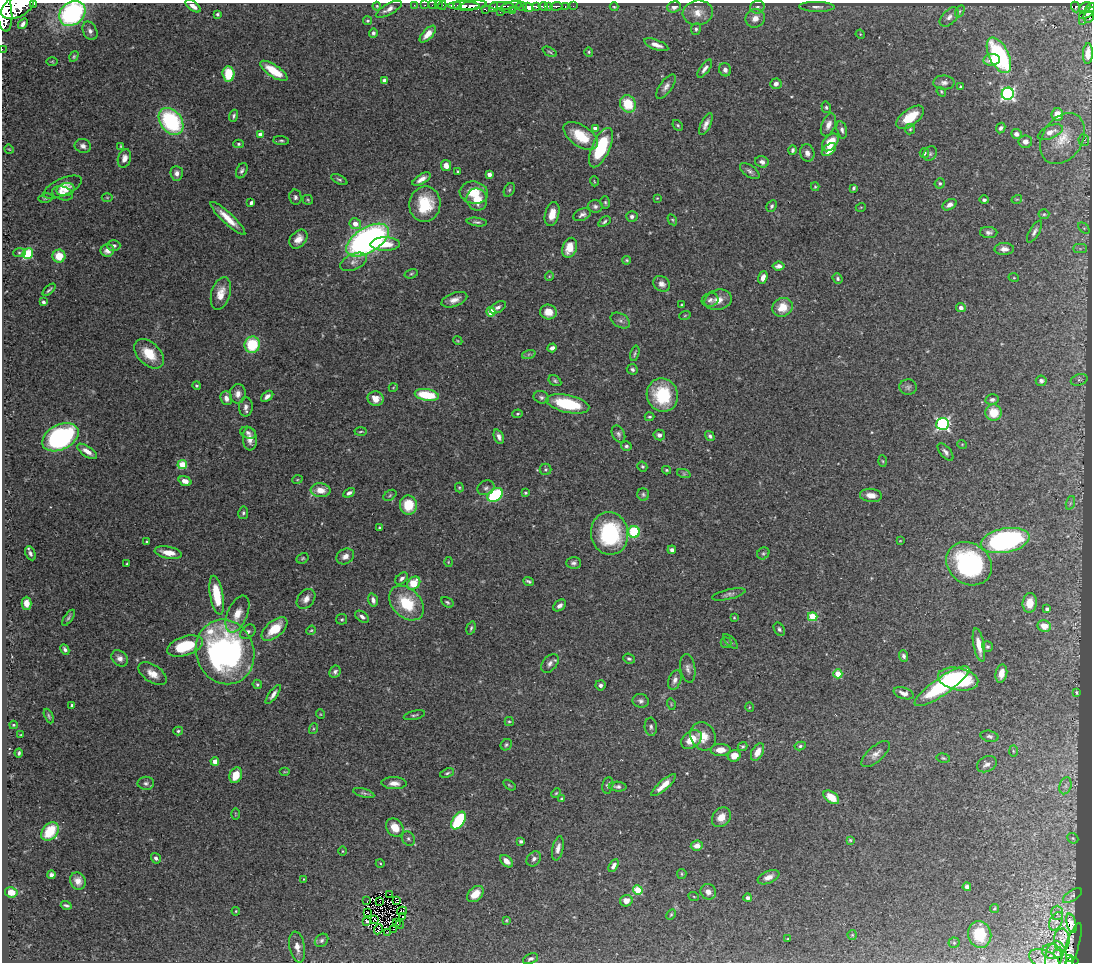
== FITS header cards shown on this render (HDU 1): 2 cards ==
NAXIS1  =                 1090
NAXIS2  =                  960

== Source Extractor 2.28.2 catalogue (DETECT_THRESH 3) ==
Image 1090 x 960 px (HDU 1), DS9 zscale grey, 1 PNG px = 1 image px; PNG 1094 x 964 px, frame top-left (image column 1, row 960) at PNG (2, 3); each listed source drawn as its Kron ellipse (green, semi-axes under 4 px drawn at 4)
Background 0.715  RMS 0.027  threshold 0.0813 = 3 sigma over >= 5 px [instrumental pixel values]
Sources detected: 420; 3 with non-positive FLUX_AUTO (blend fragments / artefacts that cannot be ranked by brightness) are neither listed nor drawn; the other 417 listed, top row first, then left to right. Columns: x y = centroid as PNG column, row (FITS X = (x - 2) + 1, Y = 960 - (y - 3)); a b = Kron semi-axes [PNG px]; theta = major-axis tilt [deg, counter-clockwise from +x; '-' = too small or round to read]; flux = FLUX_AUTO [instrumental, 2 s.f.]
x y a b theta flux
34 4 3 2 - 110
414 5 2 2 - 10
425 5 3 2 - 2.6
432 5 2 2 - 11
438 5 2 2 - 17
442 5 5 3 - 37
193 6 9 4 -36 11
377 6 4 3 - 1.8
458 6 4 3 - 220
464 6 16 4 -1 1200
472 6 14 4 9 1200
502 6 12 2 0 310
522 6 5 3 - 610
536 6 4 3 - 460
543 6 5 3 - 550
548 6 3 3 - 240
556 6 6 3 2 240
573 6 2 2 - 13
17 7 17 10 27 5000
494 7 5 2 - 110
511 7 11 5 16 450
528 7 5 4 - 960
565 7 3 3 - 97
614 7 4 3 - 1.8
674 7 7 5 20 9.3
757 7 7 6 - 5.5
817 7 18 5 -2 7.9
1076 7 5 4 - 150
1085 8 6 5 - 330
1090 8 5 3 - 290
389 9 14 5 29 10
485 9 4 3 - 68
512 11 3 2 - 180
960 11 6 4 60 2.7
4 12 20 7 -84 5000
500 12 2 2 - 19
72 13 14 11 39 300
698 13 15 12 8 22
1088 13 9 3 29 280
217 14 4 4 - 3
949 17 11 7 46 9.1
1089 17 6 5 - 310
755 18 10 9 - 15
368 21 4 4 - 2.8
1083 22 2 2 - 6.7
23 24 6 4 52 6.7
696 29 6 5 - 3.6
90 31 10 6 -64 7.9
373 33 5 4 - 4.3
428 34 10 5 47 14
860 34 5 4 - 1.8
656 45 13 5 -21 13
2 49 2 2 - 4.7
550 52 8 4 -28 2.9
589 52 5 4 - 2.3
1088 54 10 5 87 13
999 55 19 9 -64 250
74 56 5 4 - 2.6
992 60 8 6 8 17
52 61 5 3 - 1.8
705 69 10 4 54 7.8
725 70 7 6 - 7.3
274 71 16 6 -34 46
228 74 7 6 - 60
384 80 4 4 - 6.6
944 83 10 7 -2 7.9
776 84 5 5 - 6.6
960 86 3 2 - 1.7
666 87 14 6 54 9
941 92 5 4 - 2.4
1008 94 6 6 - 360
628 104 9 7 -58 55
826 107 6 4 -75 3.3
1057 114 6 6 - 28
234 116 6 4 72 3.6
910 117 16 8 37 44
171 121 15 10 -52 200
706 124 12 5 65 9.3
678 125 6 4 -49 3
828 125 12 6 68 12
595 128 4 4 - 14
1001 128 5 4 - 5.1
910 129 5 5 - 2.8
842 130 9 5 -76 5.5
1050 132 13 6 24 13
1016 134 5 5 - 6.5
260 135 4 4 - 19
581 136 19 10 -34 60
1063 139 27 20 57 51
281 140 8 4 -5 3.3
1084 140 6 5 - 3.7
830 142 10 6 50 40
1025 142 7 6 - 8.7
238 144 5 4 - 3.1
83 146 8 7 - 8.6
121 146 3 3 - 1.8
601 148 21 9 66 110
9 149 5 3 - 1.7
793 150 5 3 - 3.8
829 150 8 5 39 21
807 153 8 7 - 9.7
924 153 5 4 - 3.4
930 154 8 6 58 4.5
124 158 9 6 72 12
762 162 7 5 -18 7
446 166 5 5 - 15
242 171 8 5 67 4.9
750 171 11 5 -36 6.1
458 172 3 3 - 2.4
177 173 7 6 - 8.9
489 174 4 4 - 8.4
339 179 9 4 -26 3.5
421 179 10 4 31 11
594 181 5 3 - 1.5
940 183 5 5 - 3.3
62 187 21 8 24 20
815 187 4 4 - 1.9
854 188 4 3 - 3.2
66 190 9 6 15 8.3
509 190 7 5 61 3.1
63 193 11 6 -18 10
474 193 14 11 -8 41
107 197 5 3 - 1.9
295 197 7 6 - 4.9
46 198 7 4 8 3.2
657 198 4 4 - 1.3
477 199 11 10 - 32
1017 199 5 3 - 1.7
308 200 5 5 - 2.5
984 200 4 4 - 4.9
605 202 6 4 -75 3.3
251 203 4 3 - 4.5
425 204 18 15 80 70
949 205 7 5 30 8.7
595 206 7 6 - 5.2
772 206 6 4 59 3.8
861 207 5 3 - 1.5
552 214 12 7 75 26
1044 214 5 5 - 2.9
582 215 9 5 24 6.1
632 217 6 5 - 5.4
228 218 23 5 -43 31
672 220 6 4 -59 2.3
477 222 10 4 -7 4.7
604 222 7 4 35 3.8
355 224 6 5 - 19
1084 228 6 4 -45 3
1034 232 12 5 60 7
989 233 8 5 -3 6.3
298 239 10 7 48 16
368 240 24 12 32 700
385 244 15 6 1 37
114 246 7 5 1 5.2
570 248 10 7 72 31
1004 249 10 6 1 10
1080 249 7 4 -1 3.9
107 250 7 6 - 9.3
19 253 6 4 4 2.5
28 253 6 5 - 110
59 256 6 6 - 33
627 260 4 3 - 2.4
353 262 14 8 25 11
778 266 6 4 7 7.6
411 274 7 4 16 2.8
549 276 5 4 - 1.9
763 278 6 4 71 8.6
1014 278 5 3 - 1.8
838 279 5 4 - 3.6
661 284 9 7 -32 9.8
49 290 8 3 42 3.6
221 293 17 9 75 23
454 300 13 6 20 13
710 300 8 7 - 6.3
718 300 14 10 14 18
43 302 4 3 - 5.7
682 305 3 2 - 2
498 307 9 5 31 6.2
782 307 10 9 - 33
961 308 5 4 - 9.5
491 312 4 4 - 44
548 312 8 7 - 18
685 315 6 3 20 1.9
620 321 10 7 -31 6.6
458 341 4 3 - 1.7
252 345 8 7 - 82
552 348 5 4 - 7.9
635 353 8 4 76 3.1
149 354 18 11 -44 44
529 354 7 4 18 3.9
632 369 6 5 - 4
1079 380 8 5 17 4.7
555 381 7 5 -30 3.5
1041 381 5 5 - 5.9
197 386 4 4 - 3.7
908 387 8 7 - 5.8
393 388 4 3 - 1.4
238 394 9 8 - 12
427 395 12 6 -9 77
662 395 17 15 -65 97
267 396 7 4 38 7.9
541 397 8 6 -20 4.8
226 398 7 5 -71 8.9
376 399 8 7 - 17
992 399 7 5 12 5
568 404 22 8 -13 99
246 407 9 7 88 8.1
994 413 8 8 - 37
518 414 5 4 - 2.5
649 417 5 3 - 2.5
942 424 6 6 - 330
361 432 6 3 3 2.1
248 433 8 5 -17 5.4
618 434 9 6 -64 5.4
659 435 6 5 - 7.5
710 436 5 4 - 4.2
60 437 19 12 27 320
499 437 8 4 -66 6.8
250 439 11 7 -85 14
962 444 5 3 - 1.5
626 446 5 5 - 4
87 451 11 5 -33 14
945 452 10 5 -49 6.3
883 461 5 3 - 2.1
182 465 5 4 - 58
642 466 5 4 - 3.3
546 469 6 5 - 3.3
666 470 4 3 - 2.4
684 474 7 4 -19 3
297 480 5 3 - 2
185 481 6 4 -20 13
459 487 5 3 - 2.4
486 488 9 7 26 5.6
320 490 10 7 -5 24
349 493 6 4 28 6.3
525 493 3 3 - 3.1
643 494 6 6 - 3.7
390 495 7 4 31 3
495 495 8 6 35 180
871 495 11 6 -6 16
1070 503 7 4 71 3.8
408 505 9 8 - 50
243 513 6 5 - 3.8
379 528 3 3 - 2.5
634 532 6 5 - 100
610 533 21 18 -81 180
900 541 3 2 - 1.2
1005 541 24 12 11 390
146 542 3 3 - 2
672 550 4 4 - 4.9
30 553 7 5 -64 5.8
168 553 14 6 -11 25
763 553 6 5 - 3.6
345 556 9 7 29 11
303 558 6 5 - 2.9
448 562 5 3 - 1.6
573 563 7 6 - 5.1
127 564 3 2 - 2.2
969 564 24 20 -35 260
402 578 7 4 43 6.1
528 581 5 3 - 3.4
414 583 7 5 44 42
729 594 17 5 14 6.8
217 595 20 6 -80 74
306 599 11 8 52 11
373 600 6 4 -74 6.7
447 602 7 4 -32 3.2
26 603 6 5 - 16
406 603 20 14 -46 77
1030 603 10 7 84 25
560 605 7 5 38 7.3
1047 609 4 3 - 7.3
237 614 19 10 67 26
362 617 8 5 -34 6.8
813 617 5 4 - 84
68 618 9 4 54 3.4
734 618 3 2 - 1.7
342 619 5 5 - 3
1044 626 7 6 - 22
471 628 7 4 74 3.2
275 629 15 8 40 45
779 629 7 5 -59 4
311 630 5 4 - 2.2
248 632 8 6 40 5.6
730 641 9 4 -45 3.4
726 643 5 5 - 2.4
979 645 17 5 -79 23
185 646 19 9 18 84
987 646 6 5 - 3.6
65 649 5 4 - 4.2
225 652 33 29 -69 580
904 656 6 4 -69 5.6
120 658 9 7 -43 9.4
629 659 6 5 - 3.8
550 663 11 7 51 8.1
688 668 14 7 -81 9.1
335 672 6 5 - 5.1
153 674 16 8 -34 19
838 674 4 4 - 65
1001 674 9 5 78 18
958 679 20 11 -11 160
675 680 10 6 70 9.1
257 684 5 4 - 2.7
600 685 5 5 - 5.5
942 686 32 9 35 180
1076 692 4 3 - 2.6
903 693 10 5 -18 9.3
273 695 11 4 54 8.4
641 701 8 6 -11 5.8
671 704 6 3 -73 1.7
72 705 3 3 - 2.7
749 707 5 3 - 1.5
320 714 5 3 - 1.5
414 715 11 3 14 3.5
49 716 8 4 -66 3.1
509 721 4 4 - 2.4
13 725 4 3 - 2
651 727 9 6 -85 5.6
313 729 5 3 - 1.9
178 731 5 4 - 2.6
21 735 3 2 - 1.5
703 736 14 12 -64 27
989 736 9 5 -12 5.5
691 739 11 8 35 30
506 745 6 5 - 3.2
800 746 5 4 - 3.9
743 747 5 4 - 3.4
721 750 10 6 1 17
1013 751 6 4 -88 2.8
757 752 9 5 63 19
19 753 4 3 - 3
876 754 17 7 42 12
734 756 6 5 - 21
943 758 7 4 -11 2.9
215 761 4 4 - 20
987 764 10 7 25 9
285 772 5 3 - 1.7
447 773 7 4 20 3
236 775 8 6 67 36
146 783 8 6 -1 5.3
394 783 12 6 -2 12
509 785 7 3 -36 2.2
608 785 8 5 78 4
664 785 16 5 42 20
1065 786 8 6 73 6.8
618 787 9 5 -3 5.4
364 793 11 4 -16 3.9
556 793 5 4 - 2.1
831 797 9 5 -36 31
562 799 4 4 - 2.7
235 814 6 3 -89 1.6
721 817 11 8 50 19
458 820 10 6 56 120
395 827 10 8 -53 28
50 832 10 7 50 70
1073 838 6 5 - 2.2
408 839 7 6 - 4.5
850 840 3 3 - 1.9
521 841 4 3 - 3.5
697 846 6 5 - 12
558 848 12 5 77 9.8
342 851 4 3 - 1.5
156 858 5 4 - 5.7
534 859 8 6 49 6.1
506 861 7 5 -44 12
380 863 4 3 - 1.5
614 866 7 4 58 7.1
682 874 5 4 - 2.4
51 875 4 4 - 8.2
768 877 11 6 23 12
304 879 3 2 - 1.3
78 881 9 7 -64 12
967 887 4 4 - 5.3
638 890 5 4 - 89
11 892 6 5 - 27
708 892 8 7 - 9.4
390 894 3 2 - 0.13
475 894 10 6 43 25
1072 896 11 5 33 3.4
694 897 5 3 - 1.7
748 898 4 4 - 6.6
367 901 2 2 - 1.5
396 901 3 2 - 1.9
626 901 6 6 - 15
380 902 2 2 - 0.23
66 905 5 3 - 3.7
994 908 5 3 - 1.7
236 911 4 4 - 1.7
402 911 5 2 - 0.89
367 912 2 2 - 1.3
1057 913 7 6 - 6.1
671 914 6 4 62 2.3
403 917 3 2 - 0.38
375 919 3 2 - 1.2
506 920 4 3 - 1.9
367 921 4 2 - 3.3
1056 921 10 6 62 7.5
396 923 3 2 - 0.71
1071 923 10 4 -75 8
400 925 4 2 - 1.8
378 929 5 2 - 1.4
394 929 2 2 - 0.8
387 932 2 2 - 1.7
980 934 13 11 -74 48
852 935 5 4 - 2.1
788 939 3 2 - 1.5
322 940 7 6 - 4.4
1062 940 11 8 87 9
954 943 5 5 - 2.6
297 947 15 7 -79 15
1052 952 10 7 -10 9.2
1070 952 30 6 71 5
1058 953 3 3 - 3.8
530 959 8 4 25 4.5
1044 959 16 9 -24 12
1070 959 3 2 - 21
1056 960 18 11 88 15
1072 961 7 3 9 100
At the frame edge (FLAGS 8, measured only in part): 10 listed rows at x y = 34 4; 193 6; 17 7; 1090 8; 4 12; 72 13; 2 49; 1044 959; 1056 960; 1072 961
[3 non-positive-flux detections neither listed nor drawn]